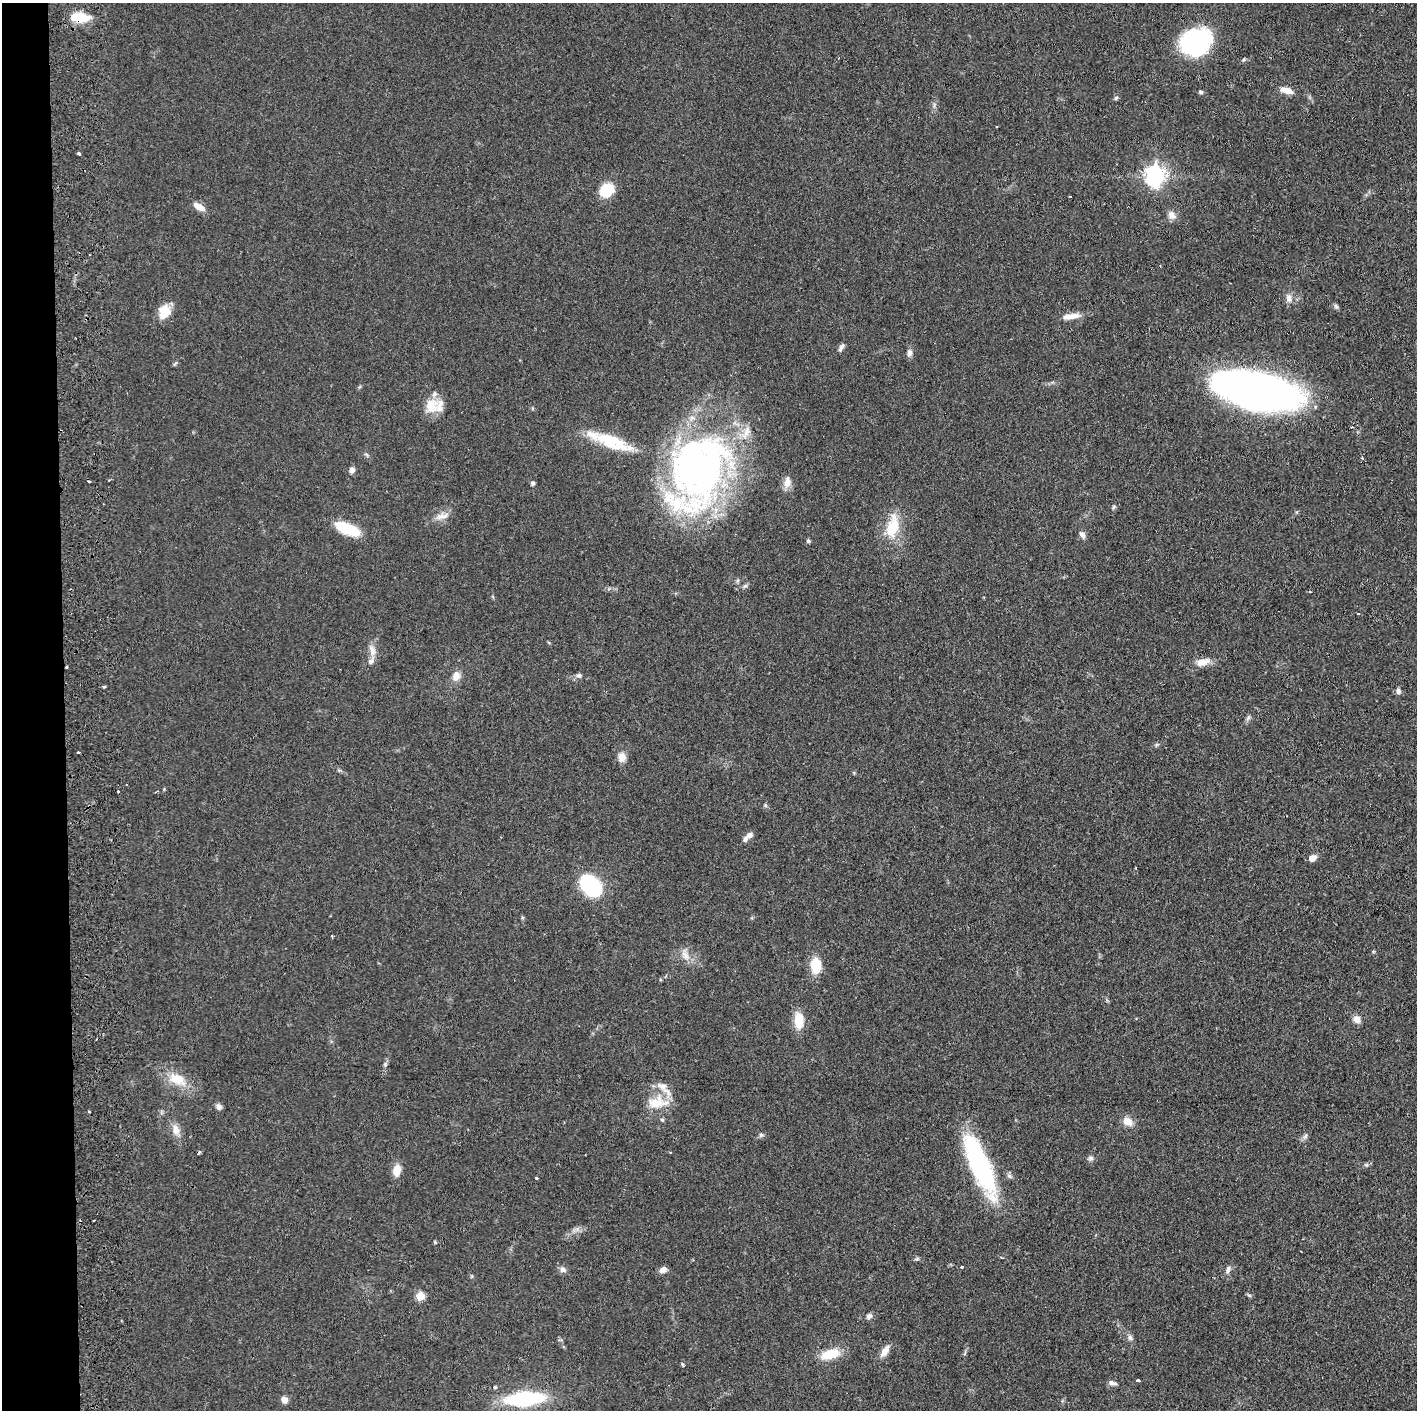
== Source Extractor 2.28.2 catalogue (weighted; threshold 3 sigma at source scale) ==
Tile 4 of 3 x 3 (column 1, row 2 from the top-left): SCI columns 60-1474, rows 1412-2819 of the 4364 x 4231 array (HDU 1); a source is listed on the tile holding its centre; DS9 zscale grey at full resolution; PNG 1419 x 1412 px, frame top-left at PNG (2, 3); no overlay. Shown black and unused: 4% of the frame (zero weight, under 2 of 3 exposures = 3% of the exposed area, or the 3 px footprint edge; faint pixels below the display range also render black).
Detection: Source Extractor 2.28.2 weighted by HDU 2 'WHT'; one run over the whole footprint, this tile lists its part. Background 0.0611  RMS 0.0056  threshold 0.0252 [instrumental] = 3 sigma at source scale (4.5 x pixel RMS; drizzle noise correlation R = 1.50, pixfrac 1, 0.05/0.05 arcsec/px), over >= 5 px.
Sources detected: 91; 3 cosmic-ray / hot-pixel residue — not listed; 4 inside a brighter listed object's ellipse — not listed separately; the other 84 listed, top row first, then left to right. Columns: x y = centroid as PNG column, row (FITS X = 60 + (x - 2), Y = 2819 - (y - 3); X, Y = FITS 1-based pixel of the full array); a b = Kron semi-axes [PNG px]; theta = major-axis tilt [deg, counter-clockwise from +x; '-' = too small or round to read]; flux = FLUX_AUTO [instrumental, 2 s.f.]
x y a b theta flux
80 17 19 10 -5 14
1196 42 29 25 26 68
1287 90 16 7 -16 5.2
1201 92 6 5 - 0.94
1116 98 6 5 - 0.87
79 153 4 3 - 1.5
1155 175 8 7 - 290
607 190 12 10 33 20
1070 196 3 2 - 0.4
199 207 14 7 -31 5.3
1172 215 13 9 -29 3.2
1289 298 12 7 -78 2.9
1336 306 7 5 -44 1.1
164 312 17 13 75 8.6
1071 316 23 7 7 5.5
841 347 11 5 58 2
909 353 9 7 78 2.3
1257 390 71 28 -12 350
431 405 21 19 83 10
612 442 51 15 -22 25
1362 458 3 3 - 1.1
698 469 89 60 67 250
352 470 7 6 - 2.2
787 482 15 10 80 4.2
532 483 5 4 - 1.5
1113 507 6 4 87 0.84
442 516 20 8 11 4.4
892 527 33 15 79 17
347 529 24 9 -22 25
1082 535 9 6 -58 2.4
808 541 5 5 - 0.88
1310 592 4 3 - 0.56
1358 614 3 3 - 1.1
372 650 14 8 -85 4.1
1203 662 20 10 12 5.6
66 667 3 2 - 0.57
579 675 7 6 - 1.5
456 676 12 9 71 4.7
1398 691 8 6 -87 1.7
1248 717 8 5 70 1.3
79 752 3 3 - 1.5
622 757 10 8 -86 4.9
765 805 6 4 -71 0.75
750 835 8 6 31 2.3
1312 858 7 6 - 4.3
591 886 19 13 -46 56
332 936 3 2 - 1.1
685 955 16 7 -51 4.3
816 965 15 10 -84 15
1357 1019 10 8 -54 3.5
799 1020 17 9 -87 12
385 1064 6 5 - 1
177 1079 26 15 -26 13
662 1086 17 9 -20 4.9
657 1103 29 15 3 13
219 1107 8 7 - 1.7
89 1111 3 2 - 0.81
662 1120 5 5 - 0.76
1128 1121 14 10 -31 4.9
176 1130 14 9 -80 4.7
761 1135 6 5 - 1.1
1305 1136 8 4 53 1.3
1090 1158 7 6 - 1.4
980 1165 66 18 -67 85
1366 1165 6 4 -18 0.85
396 1170 12 8 80 6.6
1009 1176 8 5 -44 1.5
536 1178 3 3 - 1.1
435 1242 5 4 - 0.57
962 1267 3 3 - 0.65
563 1269 9 7 -48 2.2
1228 1269 10 6 67 2.2
663 1270 8 6 26 3.2
1249 1295 6 4 -19 0.82
420 1296 5 5 - 20
869 1316 7 6 - 2
1130 1337 9 6 -79 1.8
885 1351 17 8 57 4.2
830 1354 23 11 16 12
1138 1380 4 3 - 1.6
1112 1383 12 5 -9 2
495 1387 4 3 - 1.5
525 1399 36 12 4 56
284 1400 6 5 - 5
Overlapping masked pixels (flux is a lower limit): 2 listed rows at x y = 80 17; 698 469